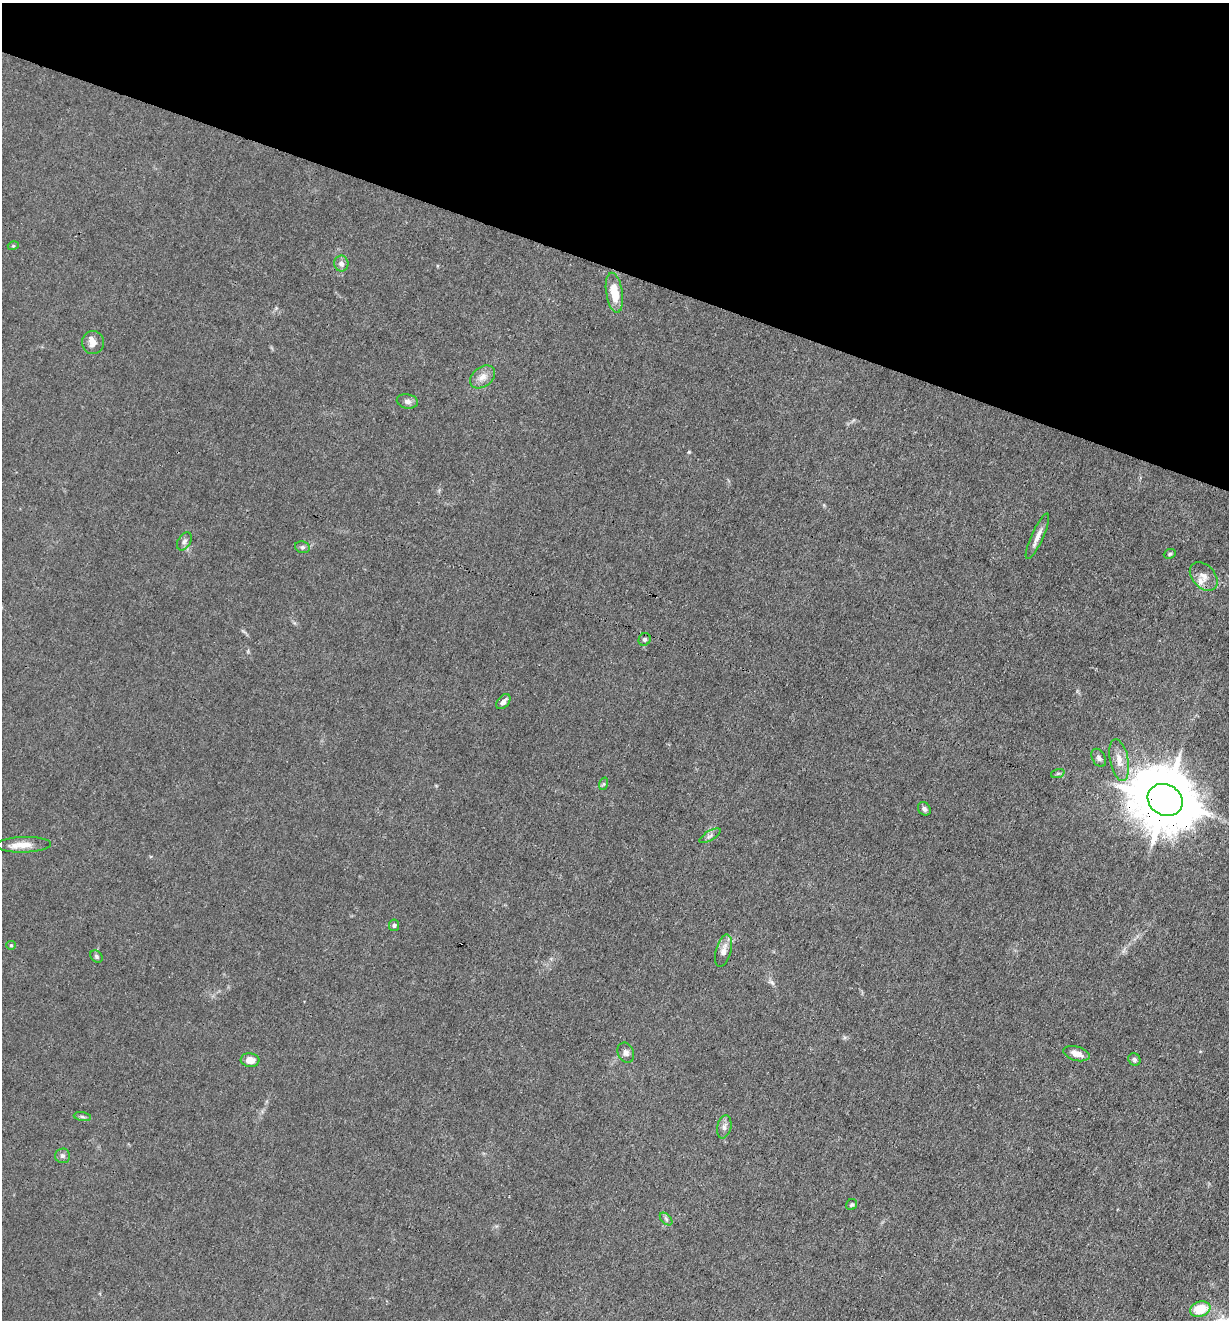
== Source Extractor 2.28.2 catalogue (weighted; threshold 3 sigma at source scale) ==
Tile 2 of 4 x 4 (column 2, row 1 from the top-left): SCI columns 1357-2583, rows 3956-5273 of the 5293 x 5273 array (HDU 1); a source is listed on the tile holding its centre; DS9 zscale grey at full resolution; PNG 1231 x 1322 px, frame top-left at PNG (2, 3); each listed source drawn as its Kron ellipse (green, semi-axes under 4 px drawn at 4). Shown black and unused: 20% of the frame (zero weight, under 3 of 4 exposures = <1% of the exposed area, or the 3 px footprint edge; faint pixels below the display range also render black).
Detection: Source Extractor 2.28.2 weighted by HDU 2 'WHT'; one run over the whole footprint, this tile lists its part. Background 0.0242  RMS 0.003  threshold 0.0133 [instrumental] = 3 sigma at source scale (4.5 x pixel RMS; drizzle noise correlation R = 1.50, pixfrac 1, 0.05/0.05 arcsec/px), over >= 5 px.
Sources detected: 37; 2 inside a brighter listed object's ellipse — not listed separately; the other 35 listed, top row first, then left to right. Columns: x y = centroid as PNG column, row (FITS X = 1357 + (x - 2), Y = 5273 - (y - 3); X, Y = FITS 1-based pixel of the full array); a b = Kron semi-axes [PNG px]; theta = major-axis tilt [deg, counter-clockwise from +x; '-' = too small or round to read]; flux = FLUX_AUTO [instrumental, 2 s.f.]
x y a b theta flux
13 246 5 3 - 0.31
341 263 8 7 - 1.3
614 293 20 8 -81 5.9
93 342 11 11 - 1.9
483 377 14 9 37 2.4
407 401 10 7 -10 1.1
1037 536 25 6 65 2.3
184 541 10 6 58 0.94
302 547 7 5 -13 0.68
1170 554 6 4 23 0.46
1204 576 16 11 -48 2.7
645 639 6 5 - 0.55
503 702 9 5 50 1.5
1099 758 10 6 -62 0.99
1119 760 21 9 -79 3.4
1058 773 7 4 19 0.45
603 784 6 4 71 0.4
1165 800 18 15 -30 2400
924 809 7 6 - 0.85
710 836 12 4 31 0.87
24 845 27 7 1 3.8
394 925 5 5 - 0.62
11 945 5 4 - 0.4
724 951 17 7 75 2.3
96 956 7 5 -47 0.59
626 1053 10 8 -64 1.2
1076 1054 13 7 -16 2.3
1134 1059 6 5 - 0.72
250 1060 9 7 -4 2.3
82 1117 9 4 -9 0.51
724 1127 12 7 77 1.2
62 1156 7 7 - 0.87
851 1205 6 5 - 0.53
666 1219 7 4 -46 0.63
1200 1309 10 7 19 7.1
Overlapping masked pixels (flux is a lower limit): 1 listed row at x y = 1165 800